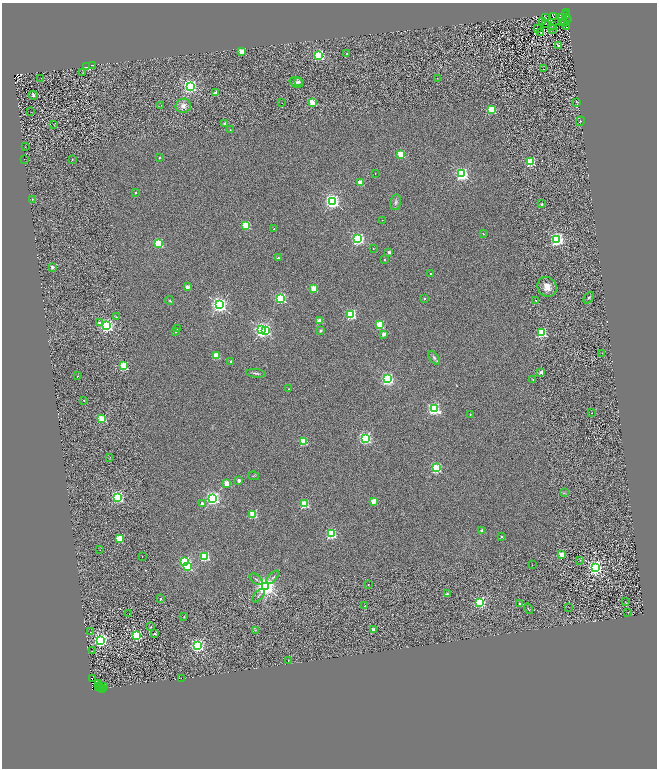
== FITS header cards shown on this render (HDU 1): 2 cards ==
NAXIS1  =                 1310
NAXIS2  =                 1532

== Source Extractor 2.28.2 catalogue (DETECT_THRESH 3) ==
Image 1310 x 1532 px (HDU 1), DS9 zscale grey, zoomed out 1/2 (1 PNG px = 2 x 2 image px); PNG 659 x 770 px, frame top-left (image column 2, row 1531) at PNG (2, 3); each listed source drawn as its Kron ellipse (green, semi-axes under 4 px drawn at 4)
Background 0.266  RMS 0.33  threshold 1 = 3 sigma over >= 5 px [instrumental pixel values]
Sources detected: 215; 47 cannot appear on this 1/2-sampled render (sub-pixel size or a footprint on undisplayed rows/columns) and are neither listed nor drawn; the other 168 listed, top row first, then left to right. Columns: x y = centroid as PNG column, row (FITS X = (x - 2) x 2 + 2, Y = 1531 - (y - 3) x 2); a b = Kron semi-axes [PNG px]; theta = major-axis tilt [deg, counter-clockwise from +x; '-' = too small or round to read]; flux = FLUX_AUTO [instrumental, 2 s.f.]
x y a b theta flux
566 13 2 1 - 590
566 15 2 1 - 18
553 17 2 1 - 23
545 18 2 1 - 19
562 18 2 1 - 18
566 18 3 1 - 13
567 20 2 2 - 53
543 21 2 1 - 22
561 22 4 2 - 36
545 23 2 1 - 16
564 24 3 1 - 23
553 26 3 1 - 23
566 27 2 1 - 11
552 28 2 1 - 14
537 29 3 1 - 24
553 30 2 1 - 21
541 33 2 1 - 17
558 46 2 2 - 150
242 51 2 2 - 2400
347 53 2 2 - 69
319 55 3 3 - 13000
92 65 2 2 - 1100
87 67 3 2 - 3000
543 69 2 1 - 19
83 72 3 2 - 22
41 78 2 1 - 41
437 78 2 2 - 33
299 81 2 2 - 300
296 82 7 5 -18 200
190 86 3 3 - 27000
215 93 2 2 - 360
33 95 5 4 - 180
312 102 3 2 - 3000
577 102 3 1 - 40
282 103 2 1 - 31
161 105 2 2 - 44
183 106 8 7 - 450
491 110 3 3 - 4700
31 111 3 2 - 21
580 121 5 3 - 49
225 124 2 2 - 680
54 125 2 2 - 44
230 130 3 2 - 31
25 147 2 1 - 15
401 154 3 3 - 3600
160 157 3 3 - 54
72 159 2 2 - 40
24 160 2 1 - 290
531 162 3 3 - 7100
375 173 2 1 - 35
462 174 3 3 - 22000
360 183 2 2 - 2500
135 192 2 2 - 140
32 199 3 2 - 76
333 201 3 3 - 31000
396 202 8 5 78 190
542 204 2 2 - 340
382 220 2 1 - 23
246 225 3 3 - 5100
274 229 2 2 - 67
483 234 2 2 - 78
358 239 3 3 - 19000
557 239 3 3 - 23000
158 243 3 3 - 7800
373 249 2 2 - 72
389 252 2 2 - 600
278 258 2 2 - 200
384 260 2 2 - 91
52 267 2 2 - 570
431 274 2 2 - 61
187 287 2 2 - 1200
547 287 10 9 - 670
313 288 3 2 - 3100
281 298 3 3 - 11000
424 298 2 2 - 98
589 298 6 3 49 120
170 300 4 3 - 67
536 300 2 2 - 140
220 305 3 3 - 35000
351 315 3 3 - 10000
116 317 3 2 - 42
319 321 2 2 - 1700
99 322 3 3 - 320
380 325 3 3 - 6000
107 326 3 3 - 24000
177 329 2 2 - 59
262 330 3 3 - 29000
266 331 3 3 - 7700
321 331 2 2 - 360
176 332 2 2 - 120
542 333 3 3 - 7400
384 334 2 2 - 870
602 353 2 1 - 17
216 356 3 3 - 3500
434 358 8 4 -54 190
231 361 2 2 - 250
123 366 3 3 - 6800
541 372 2 2 - 590
256 373 10 3 -6 160
78 376 2 2 - 83
388 379 3 3 - 20000
533 380 3 2 - 64
289 389 2 2 - 60
84 400 2 2 - 93
434 409 4 3 - 18000
592 413 2 1 - 27
470 414 2 2 - 79
102 419 3 3 - 4700
365 438 3 3 - 18000
304 442 3 3 - 4300
110 458 3 2 - 24
436 468 3 3 - 9100
253 476 5 2 - 51
239 481 2 2 - 710
227 483 2 2 - 2300
564 493 4 3 - 63
117 497 3 3 - 17000
213 498 3 3 - 26000
373 501 2 2 - 1600
202 503 2 2 - 410
304 504 3 3 - 5700
253 514 3 3 - 5600
482 531 2 2 - 560
331 534 3 3 - 12000
501 536 2 2 - 110
119 538 3 3 - 3600
100 550 2 2 - 31
562 555 3 3 - 2600
142 556 2 1 - 39
205 556 3 3 - 10000
580 560 3 2 - 20
185 562 3 3 - 8400
532 565 2 1 - 17
187 566 3 3 - 9000
595 568 3 3 - 27000
273 577 8 2 50 100
256 579 7 2 -37 100
368 584 2 2 - 32
266 587 4 3 - 64000
447 594 2 2 - 330
259 595 8 2 49 89
161 599 2 2 - 180
480 602 3 3 - 13000
625 602 3 1 - 14
520 604 2 2 - 240
365 606 2 2 - 62
569 607 3 1 - 17
529 609 5 2 - 61
628 612 2 2 - 19
129 614 2 2 - 21
184 617 3 2 - 36
151 627 2 2 - 94
255 630 3 2 - 35
374 630 2 2 - 1300
90 632 4 2 - 35
155 634 2 2 - 430
137 635 3 3 - 13000
101 640 3 3 - 30000
197 646 3 3 - 23000
92 651 2 1 - 15
288 660 2 1 - 25
92 678 3 2 - 5100
182 678 2 1 - 78
98 683 2 1 - 730
99 687 3 1 - 1000
103 687 2 1 - 1700
100 688 2 1 - 61
102 688 2 1 - 240
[47 sub-pixel or undisplayed-footprint detections neither listed nor drawn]